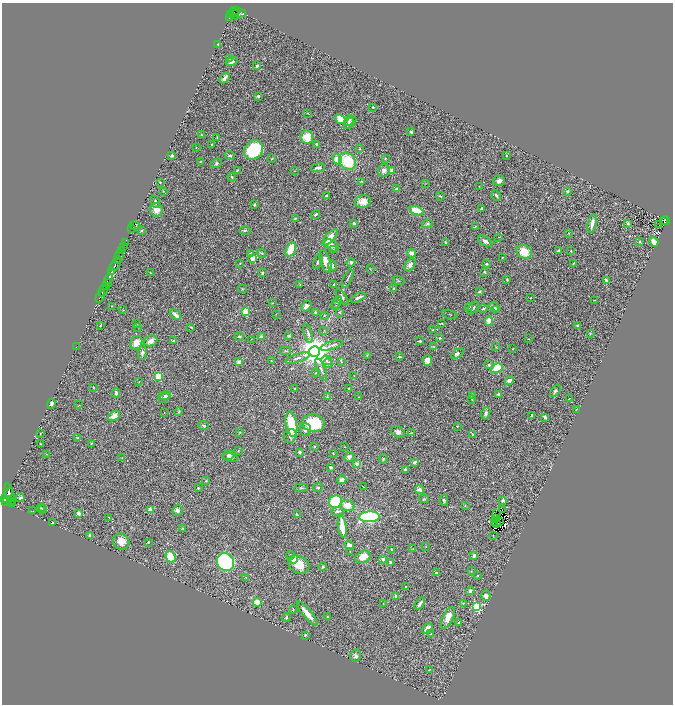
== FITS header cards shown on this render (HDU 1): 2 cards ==
NAXIS1  =                 1341
NAXIS2  =                 1404

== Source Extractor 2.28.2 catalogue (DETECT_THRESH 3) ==
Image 1341 x 1404 px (HDU 1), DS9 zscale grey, zoomed out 1/2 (1 PNG px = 2 x 2 image px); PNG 675 x 706 px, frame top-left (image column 1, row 1403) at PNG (2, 3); each listed source drawn as its Kron ellipse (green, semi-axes under 4 px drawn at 4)
Background 0.694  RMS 0.039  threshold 0.118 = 3 sigma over >= 5 px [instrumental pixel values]
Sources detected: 355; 32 cannot appear on this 1/2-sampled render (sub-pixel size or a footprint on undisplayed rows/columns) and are neither listed nor drawn; the other 323 listed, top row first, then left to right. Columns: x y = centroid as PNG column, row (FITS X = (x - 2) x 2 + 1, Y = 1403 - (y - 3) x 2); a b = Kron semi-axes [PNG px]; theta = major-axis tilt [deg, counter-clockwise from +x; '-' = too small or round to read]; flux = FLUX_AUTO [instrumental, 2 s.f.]
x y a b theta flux
237 10 3 2 - 240
234 13 6 2 -63 160
239 13 6 3 -1 340
231 15 3 2 - 88
230 17 4 2 - 150
218 45 2 2 - 3.8
229 58 3 2 - 3.7
232 62 6 3 18 24
257 66 3 2 - 22
224 78 6 3 48 22
258 96 3 3 - 9.1
373 107 2 2 - 5.9
307 113 3 2 - 3.4
340 119 5 4 - 120
349 120 6 3 65 12
350 123 8 4 46 20
411 132 3 3 - 15
201 135 3 3 - 4.7
217 137 4 2 - 5.5
307 137 7 6 - 120
212 144 2 2 - 7
317 144 3 3 - 12
196 147 2 1 - 2
360 149 3 2 - 5.2
254 150 10 8 50 370
172 155 2 2 - 60
230 156 5 4 - 12
506 156 2 2 - 5.1
271 159 3 2 - 3.3
337 159 5 4 - 93
385 159 3 2 - 5.5
347 161 9 7 -42 280
200 162 3 3 - 5.5
216 163 6 4 34 14
318 168 7 3 7 17
237 170 4 2 - 6.7
384 170 6 5 - 30
294 171 2 2 - 2.8
392 171 3 3 - 55
232 177 4 2 - 7.1
362 181 4 3 - 6.9
499 181 6 5 - 27
160 182 2 2 - 4.2
425 183 2 1 - 2
479 186 2 1 - 1.7
397 189 3 3 - 7.3
163 191 3 2 - 3.9
568 191 3 3 - 17
496 195 6 3 -65 13
326 196 3 2 - 9.6
440 196 4 2 - 5.7
363 201 8 6 12 56
155 202 6 3 -65 14
254 205 3 3 - 12
481 208 3 2 - 12
156 210 7 6 - 64
417 211 7 4 -21 170
316 214 5 2 - 8.3
295 219 4 2 - 6.4
666 220 4 2 - 120
664 221 2 1 - 24
354 223 2 2 - 32
427 224 5 4 - 11
592 224 9 3 78 41
628 224 4 3 - 10
659 225 2 1 - 3.7
135 226 6 2 -31 4.6
475 226 3 2 - 4.6
131 228 2 1 - 5.4
142 230 4 3 - 8.7
245 230 5 3 - 12
568 233 2 2 - 5
499 237 3 2 - 2.7
330 238 11 4 47 55
485 241 8 4 -33 24
654 241 5 4 - 30
125 242 2 1 - 20
639 242 4 3 - 6.7
445 243 4 2 - 9.5
332 245 8 5 -33 37
124 247 3 2 - 56
291 249 7 4 65 250
122 250 3 2 - 120
333 250 3 2 - 4.8
558 251 4 3 - 22
571 251 2 2 - 10
524 252 8 6 -30 120
261 253 4 2 - 6.5
412 253 4 3 - 39
250 254 4 3 - 10
119 255 5 2 - 490
502 258 2 1 - 4.5
117 259 3 2 - 220
253 259 3 2 - 120
318 261 8 3 69 16
325 262 11 5 -71 75
351 262 4 3 - 11
240 263 2 2 - 3.4
573 263 4 2 - 5.8
486 264 3 3 - 7.8
115 265 7 3 52 1200
410 265 7 5 58 30
332 266 5 3 - 16
370 269 3 2 - 3.3
112 272 3 2 - 6800
485 272 3 2 - 8
150 273 3 2 - 6.3
262 273 2 2 - 12
108 279 5 3 - 220
347 279 10 2 64 14
507 280 4 3 - 7.8
398 281 6 3 -20 7.8
607 281 3 2 - 37
108 283 4 3 - 230
300 285 3 3 - 4.7
334 285 3 2 - 5.3
106 287 3 2 - 130
242 289 4 2 - 5.8
394 289 3 3 - 8.6
103 290 6 2 64 600
479 291 3 2 - 6.4
100 296 6 2 62 750
342 297 9 4 -53 20
358 298 8 3 24 24
531 298 2 1 - 2.6
594 300 4 2 - 3.6
337 302 7 3 55 11
272 303 3 3 - 5.2
336 305 3 2 - 2.7
112 306 2 2 - 2.5
306 306 6 4 51 29
469 307 4 3 - 9.1
494 307 5 3 - 20
473 308 7 3 52 16
483 309 5 3 - 7
497 309 3 3 - 11
123 310 3 3 - 3.6
246 312 3 3 - 220
315 312 3 2 - 9.4
340 312 4 2 - 7.9
276 314 2 2 - 2.4
450 314 8 1 -14 3.5
176 315 6 3 -40 36
324 315 3 2 - 4.4
489 321 4 3 - 78
441 323 4 2 - 6.9
137 324 3 3 - 4.7
101 325 3 2 - 5.1
578 325 4 3 - 12
138 327 2 2 - 3.7
191 327 4 2 - 6.7
433 330 3 3 - 6.3
324 331 4 3 - 6.1
308 333 10 3 -74 17
590 333 4 3 - 5.8
289 335 4 3 - 9.6
239 337 5 3 - 11
261 337 3 3 - 21
440 338 3 3 - 8.4
251 339 2 2 - 2.6
529 339 2 2 - 2.6
151 341 7 5 24 43
173 341 2 2 - 18
420 341 3 3 - 8.5
136 343 7 5 57 65
332 345 11 3 17 21
433 346 4 2 - 4.6
76 347 2 1 - 220
496 347 4 2 - 4.3
513 349 3 2 - 3.3
285 351 5 2 - 7.9
315 352 5 5 - 12000
142 353 7 3 85 16
457 354 7 3 34 18
367 355 3 2 - 3.2
399 356 4 2 - 6.9
298 358 13 3 17 24
271 360 3 2 - 3
326 360 5 4 - 26
427 360 5 5 - 38
239 362 3 3 - 25
341 362 3 3 - 6.4
328 363 4 4 - 24
489 365 3 3 - 9.6
497 368 6 4 29 140
321 370 12 3 -68 22
316 373 3 2 - 5.7
158 376 4 4 - 170
354 376 3 2 - 2.8
509 380 4 3 - 25
139 382 3 2 - 2.9
93 387 3 2 - 6.9
294 388 2 2 - 6.5
349 388 3 2 - 5.7
555 391 7 4 53 18
116 393 5 3 - 12
499 394 4 3 - 16
165 396 6 3 6 12
473 396 3 3 - 13
327 397 4 3 - 7.3
359 397 3 2 - 3.6
164 398 6 4 36 21
569 398 2 2 - 3.4
472 399 3 2 - 4.9
51 404 5 4 - 21
79 405 3 2 - 2.8
576 409 2 2 - 3
179 412 4 2 - 4.4
164 413 2 1 - 1.9
486 413 6 4 68 20
114 416 7 4 34 62
532 416 3 2 - 20
545 417 4 3 - 21
313 423 11 9 -7 330
291 424 13 5 -80 240
204 426 5 3 - 15
457 426 3 2 - 4.6
305 429 6 5 - 32
240 432 4 2 - 5.3
398 432 7 5 -28 23
411 433 3 2 - 3.9
40 434 4 2 - 3.8
472 434 4 3 - 7.2
290 436 7 6 - 26
77 438 4 2 - 5.1
41 444 4 2 - 3.2
91 444 4 2 - 4.7
314 447 2 2 - 7.5
344 447 2 1 - 2.2
238 451 2 2 - 2.8
300 452 2 2 - 17
333 453 3 2 - 3.8
46 454 3 2 - 3.3
229 455 6 4 15 16
230 457 7 4 -12 17
349 457 5 4 - 22
122 458 3 2 - 3.5
383 459 4 3 - 8.2
414 462 3 2 - 20
357 464 2 2 - 63
331 467 4 3 - 13
405 470 3 3 - 16
342 480 5 3 - 27
206 481 3 3 - 6.9
318 487 5 4 - 10
363 487 3 2 - 2.6
198 488 3 2 - 6
301 488 7 2 6 8.2
420 489 4 4 - 25
10 494 11 3 -74 1300
7 495 9 3 59 1100
20 498 4 3 - 17
424 499 5 3 - 8.9
444 500 5 4 - 11
503 500 4 4 - 11
7 501 6 4 38 1500
10 501 4 2 - 870
335 502 7 6 - 600
12 503 4 3 - 270
347 505 7 5 -14 68
465 505 3 2 - 5.1
41 508 4 3 - 8.7
42 509 3 2 - 5.6
150 510 2 2 - 87
177 510 5 5 - 25
502 510 2 1 - 2.4
33 511 3 2 - 2.9
338 511 6 3 6 16
78 513 4 3 - 24
497 514 2 1 - 0.34
297 515 3 3 - 9.2
369 517 10 5 2 810
109 518 3 2 - 4.5
496 519 3 1 - 0.47
495 522 2 1 - 2.8
500 522 2 1 - 1.2
52 523 2 2 - 7.9
497 523 2 1 - 3.7
342 527 11 3 -82 150
182 528 4 3 - 6.2
90 535 3 3 - 15
493 535 2 2 - 2.8
121 541 8 8 - 73
148 542 3 3 - 5.1
349 545 5 4 - 32
426 547 3 2 - 2.4
391 549 3 2 - 7.3
413 549 3 2 - 3.3
350 552 3 2 - 3.9
290 555 4 3 - 9.7
474 556 3 2 - 28
171 557 6 4 -64 230
363 557 8 5 27 87
294 559 4 4 - 45
383 559 3 2 - 29
225 562 9 8 - 1400
390 562 4 3 - 12
299 565 11 8 -28 110
323 567 4 3 - 9.4
471 571 3 2 - 3.8
436 573 2 2 - 39
477 575 3 2 - 4.6
246 577 3 2 - 3.6
405 586 2 2 - 3.9
470 591 4 4 - 20
396 596 3 2 - 22
486 596 5 4 - 25
257 602 4 3 - 120
383 603 3 2 - 3.5
463 603 3 2 - 3.3
420 604 7 3 56 19
477 607 3 3 - 650
293 609 3 2 - 4.4
307 613 15 3 -50 81
328 616 3 2 - 4.2
286 617 4 3 - 11
448 617 12 5 65 68
459 622 3 2 - 14
427 628 6 3 44 53
431 634 3 2 - 4.7
305 635 4 3 - 6.9
355 656 6 5 - 21
429 670 3 2 - 2.7
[32 sub-pixel or undisplayed-footprint detections neither listed nor drawn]